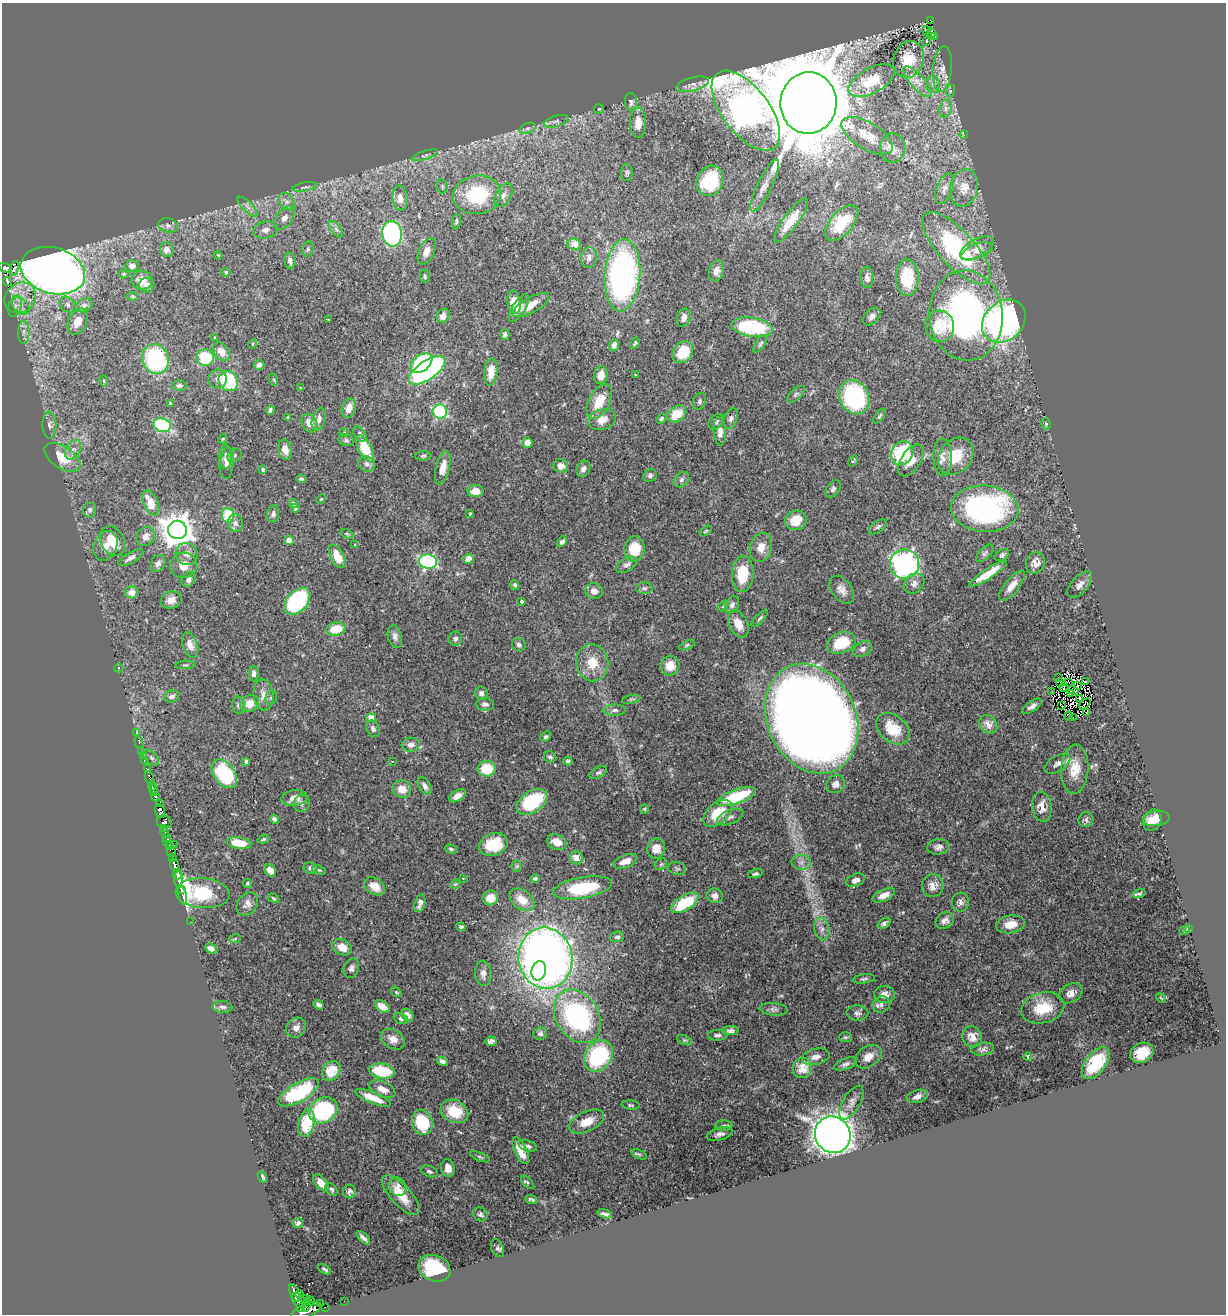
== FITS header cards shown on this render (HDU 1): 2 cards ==
NAXIS1  =                 1224
NAXIS2  =                 1312

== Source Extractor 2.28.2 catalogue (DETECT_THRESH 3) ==
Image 1224 x 1312 px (HDU 1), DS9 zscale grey, 1 PNG px = 1 image px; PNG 1228 x 1316 px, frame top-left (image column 1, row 1312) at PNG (2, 3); each listed source drawn as its Kron ellipse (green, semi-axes under 4 px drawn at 4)
Background 0.454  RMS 0.02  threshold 0.06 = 3 sigma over >= 5 px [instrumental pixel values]
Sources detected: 451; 9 with non-positive FLUX_AUTO (blend fragments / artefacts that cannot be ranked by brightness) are neither listed nor drawn; the other 442 listed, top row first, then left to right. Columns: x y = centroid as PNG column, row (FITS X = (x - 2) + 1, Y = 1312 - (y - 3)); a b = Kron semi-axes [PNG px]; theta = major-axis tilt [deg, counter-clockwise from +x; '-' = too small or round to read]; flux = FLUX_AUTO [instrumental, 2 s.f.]
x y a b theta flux
931 20 3 2 - 2.8
926 30 4 2 - 1.2
931 33 4 2 - 1.9
935 37 4 2 - 0.92
927 42 3 3 - 3.1
909 59 19 15 72 40
942 69 23 9 85 17
872 81 25 12 29 27
918 82 19 7 -48 14
693 84 17 6 15 9.7
933 84 8 7 - 5.7
950 91 6 4 71 1.7
631 102 9 6 -85 4.2
808 103 31 28 85 14000
946 108 9 6 74 4.9
599 109 5 4 - 2
746 111 47 23 -52 820
556 121 13 5 16 5.7
638 123 15 8 90 16
527 128 8 5 19 3.8
964 135 4 2 - 7
867 136 29 13 -31 27
892 148 15 12 89 9.5
425 155 14 4 17 4.2
627 173 8 6 85 3.3
710 181 15 13 65 76
765 185 29 7 64 14
442 186 7 5 -78 2.6
305 187 12 4 11 3.3
964 188 19 13 77 22
944 189 16 8 69 7.9
477 195 24 19 8 99
503 195 12 7 61 7.4
400 198 12 7 -83 12
287 202 9 7 -54 6.2
247 207 13 5 -45 5.6
284 218 13 8 53 8.7
791 220 27 7 54 32
457 221 7 4 83 2.8
842 223 21 11 48 40
168 225 10 7 -13 5.4
336 229 9 4 -54 4.2
266 230 12 8 10 7.9
392 234 13 10 -80 270
574 244 7 5 -20 19
956 248 46 18 -47 170
977 248 18 9 27 13
308 249 7 5 77 2.8
167 250 7 6 - 7
427 251 14 7 67 10
977 251 16 7 21 11
218 255 4 3 - 1.2
589 258 10 8 83 7
290 261 8 5 -78 5.9
132 266 7 5 3 6.5
5 268 7 4 -19 61
14 268 7 3 74 3.2
53 271 33 23 -16 1400
716 271 11 7 72 8.5
226 272 5 4 - 1.4
124 274 5 4 - 1.6
622 275 36 18 86 420
425 276 6 5 - 2.5
867 278 10 6 -86 5.8
907 278 18 11 -88 51
142 280 10 9 - 14
7 282 4 3 - 46
147 285 7 7 - 7.4
133 296 5 4 - 1.8
20 298 16 14 42 26
514 302 11 6 -82 22
68 305 9 7 -46 4.7
84 305 9 6 26 5
531 305 20 7 29 20
15 306 11 6 74 6.5
21 306 10 7 -45 9
519 308 16 6 59 9.8
966 315 45 37 -85 500
443 316 7 6 - 7.8
872 317 10 7 48 5.9
684 318 9 6 72 7.7
328 319 3 2 - 0.84
1004 321 24 19 42 510
78 322 14 9 64 15
940 326 16 14 -85 43
752 327 21 9 -9 100
24 332 11 6 90 6.5
505 335 5 4 - 3.3
215 337 4 2 - 0.89
635 343 6 3 59 2
252 344 5 3 - 1.3
760 344 10 4 56 3.2
614 345 5 5 - 6.7
221 352 10 7 -54 15
683 352 12 9 50 33
205 358 8 8 - 51
156 359 15 13 -68 160
422 363 12 8 38 150
259 365 5 5 - 5
427 370 21 9 35 340
491 372 14 6 85 22
601 375 9 7 78 12
636 375 3 2 - 1.2
218 379 9 9 - 7.7
274 380 6 4 -72 1.7
104 381 5 3 - 1.4
228 381 10 9 - 89
179 385 7 5 0 3.8
300 388 4 2 - 0.9
796 394 11 5 42 3.5
854 397 18 14 -62 150
599 401 18 10 63 28
699 401 8 6 70 3.3
170 403 4 4 - 1.4
349 408 10 6 73 15
270 410 5 3 - 2.9
440 412 7 7 - 170
677 414 10 7 35 29
879 416 8 4 56 2.2
287 417 3 2 - 1.2
319 419 12 6 75 8.3
602 419 14 10 17 15
661 419 6 4 48 2.5
731 419 11 6 70 4.6
716 422 9 6 49 3.7
310 423 10 7 -59 13
1046 424 6 4 -74 1.9
49 425 13 7 -87 6
162 425 9 6 -19 100
720 431 14 6 -86 9
344 433 4 4 - 1.5
360 434 8 5 -55 3.8
223 439 5 4 - 1.5
346 440 8 6 -12 3
527 443 5 5 - 9.9
365 448 15 6 -62 50
73 450 10 7 60 6.9
285 450 10 7 -75 10
902 453 12 10 58 84
234 456 8 6 45 3.1
423 456 8 4 2 2.5
956 456 20 16 49 41
62 457 20 11 -34 31
226 457 12 6 88 6
943 457 19 9 -88 11
911 460 18 9 55 16
853 461 6 2 55 1.3
227 463 16 7 84 10
367 464 9 7 -26 5.3
561 466 7 7 - 8
443 468 17 7 76 17
263 469 3 3 - 3.2
583 469 8 6 64 5.5
650 475 7 6 - 3.8
301 479 5 4 - 2.6
681 480 9 6 46 4.1
833 489 9 6 54 3.7
475 491 8 6 -1 16
321 499 5 4 - 1.4
151 503 13 7 -68 28
293 504 4 4 - 4.7
295 508 4 4 - 1.6
985 509 34 23 -4 300
90 510 7 6 - 4.3
273 514 8 6 83 5
470 514 3 3 - 1.3
228 515 7 6 - 47
796 520 11 9 21 25
235 523 9 7 -84 5.5
878 527 10 5 35 4.2
177 530 9 9 - 2400
706 531 7 4 35 1.8
347 534 6 4 -25 1.8
145 536 10 8 53 9.7
289 540 5 5 - 7.5
113 541 15 11 -63 38
562 542 6 4 49 4.3
355 545 4 3 - 1.1
105 546 15 11 65 14
761 547 15 11 73 15
634 549 12 10 84 40
985 553 11 5 45 3.9
187 554 11 10 - 10
1002 555 7 5 31 3.5
337 556 13 6 -62 25
131 558 14 5 30 6.8
468 559 5 4 - 12
428 562 9 7 -10 260
158 563 9 7 58 6.9
1035 563 11 9 69 11
904 564 14 14 - 310
183 565 13 12 - 18
627 565 12 6 30 5.2
743 574 18 11 85 42
988 574 22 5 33 24
188 579 8 6 57 5.6
914 584 11 9 40 6.8
515 585 5 4 - 3.6
1080 585 16 8 49 8
1012 586 18 7 50 14
644 588 8 6 2 3.2
842 590 15 10 -51 10
594 591 8 8 - 9.2
132 592 6 6 - 12
171 600 10 8 19 10
297 601 16 10 48 170
522 601 4 3 - 3
732 605 9 6 61 4.7
723 606 6 3 46 1.4
760 618 11 3 47 2.8
738 624 14 9 -64 17
336 629 10 6 12 30
395 636 12 7 -77 6
455 638 7 6 - 5.2
841 643 15 10 24 39
519 644 7 6 - 3.9
190 645 13 7 -70 10
687 645 8 4 26 2.3
863 649 10 7 35 4.8
592 663 18 16 -81 31
185 665 9 2 4 1.9
670 666 10 9 - 18
118 668 4 3 - 1
254 674 7 5 89 5.2
1058 678 2 2 - 1.1
1069 682 2 2 - 0.88
1086 682 3 2 - 2.1
1060 683 4 2 - 1.1
1077 686 3 2 - 1.6
1064 687 5 2 - 1.2
1073 690 6 2 -21 0.37
1052 692 2 2 - 0.99
481 693 7 6 - 4.3
1070 694 3 2 - 1.1
263 695 16 10 -84 12
172 696 8 6 26 5.1
271 698 7 5 75 2.7
631 699 9 4 13 2.3
1080 699 3 3 - 3.5
250 704 10 8 30 18
485 704 9 6 -8 5.9
1085 704 6 2 44 0.41
239 705 9 6 -79 3.5
1062 705 4 2 - 1.7
1032 706 11 5 35 6.2
615 710 11 5 1 4.5
1087 712 4 2 - 2.3
1069 716 5 2 - 3.6
371 718 5 4 - 15
1074 718 3 2 - 0.61
812 719 57 44 -65 3000
988 724 10 8 -45 13
373 729 8 6 -62 4.6
893 729 19 13 -40 38
136 733 4 3 - 2.1
546 737 6 4 42 2.5
139 742 6 3 -72 2.6
411 745 9 7 4 8.3
142 751 3 2 - 1.8
143 756 3 3 - 1.5
550 757 6 5 - 3.3
151 758 9 5 -43 4
144 760 3 3 - 6.7
392 761 3 3 - 2.6
568 761 4 4 - 3
246 762 4 3 - 2.8
1057 764 14 8 32 7.3
147 769 4 3 - 18
487 769 9 8 - 37
1075 769 24 13 86 28
598 773 9 5 30 3.5
224 774 16 10 -53 110
149 778 7 3 -68 11
836 784 10 8 38 6.9
152 786 5 3 - 45
425 786 9 5 -56 6
402 789 9 8 - 15
154 790 5 3 - 54
457 796 9 5 30 9.5
736 796 21 7 19 85
155 797 4 3 - 47
294 798 13 8 8 12
532 802 17 10 33 79
160 803 3 2 - 38
302 803 9 8 - 5.2
1042 807 15 10 -84 16
644 809 5 4 - 1.4
160 811 7 4 -70 110
718 813 17 10 40 40
730 817 14 7 23 6.3
1156 818 13 7 8 13
274 819 5 3 - 2.9
1086 820 7 7 - 3.8
1152 820 11 8 65 11
164 822 7 6 - 46
164 828 3 3 - 14
165 832 5 3 - 10
167 837 3 2 - 13
264 839 6 4 19 2.3
167 841 3 2 - 16
557 842 10 7 -23 13
239 843 12 6 -9 39
493 844 15 10 19 46
174 845 3 2 - 2.6
169 846 4 3 - 6.9
938 847 11 7 7 6
656 848 10 9 - 15
451 849 6 4 -15 2.4
171 852 5 3 - 8.7
172 858 3 3 - 13
576 858 7 6 - 14
625 861 13 6 21 13
801 862 9 7 -3 6.6
661 864 6 5 - 2.4
175 865 7 4 -68 87
517 866 5 5 - 2.1
310 868 7 5 -22 4.3
677 869 9 6 -9 3.3
270 870 6 5 - 9.6
319 870 7 4 -23 2.2
177 874 5 4 - 120
755 874 8 4 15 2.6
463 878 2 2 - 1.2
535 878 4 4 - 2.5
179 879 8 4 85 160
856 880 9 6 21 6.7
247 883 4 4 - 1.8
455 884 5 4 - 1.6
375 886 11 8 -35 19
933 886 11 11 - 12
583 888 30 10 10 80
181 889 4 3 - 19
203 893 27 15 -4 240
1139 894 6 4 17 2.8
182 895 9 3 -74 29
884 895 12 6 23 12
715 896 8 7 - 6.4
273 898 6 4 -28 1.8
490 898 8 7 - 19
522 900 14 9 -35 23
960 902 9 8 - 5.9
420 903 9 5 73 6.8
685 903 15 7 32 62
247 904 12 9 53 8.2
945 921 10 7 34 6.2
190 922 2 2 - 1
884 923 7 5 35 4.3
1011 924 14 9 9 17
461 927 4 4 - 3.2
1188 928 4 3 - 1.9
822 929 11 7 -79 8.4
1185 931 5 3 - 1.1
617 937 7 5 6 3.4
235 939 6 3 20 1.5
342 947 10 7 -25 17
211 948 6 4 -28 7.1
545 958 30 27 -82 1200
351 968 10 7 67 5.2
539 971 9 7 73 120
483 973 13 8 -86 7.8
864 979 11 4 8 3.1
396 992 6 3 -35 1.3
1071 993 12 9 31 11
885 994 10 8 -3 9.4
1161 998 6 3 -45 1.2
319 1005 5 4 - 4.4
881 1005 9 7 29 5.3
382 1006 8 5 -32 16
222 1007 10 6 -5 4.7
1043 1008 22 15 13 47
774 1009 14 6 -5 5.1
857 1013 11 7 -3 4.9
408 1015 7 5 -54 7
577 1016 28 21 -59 260
401 1019 7 5 -24 3.2
296 1028 11 9 43 8.4
730 1031 8 4 1 4
540 1033 7 6 - 3.4
717 1035 9 5 0 3.9
845 1037 7 5 0 2.6
972 1037 10 9 - 14
393 1039 13 9 -31 11
684 1040 8 4 -25 2.1
491 1041 6 4 9 5.3
983 1049 11 6 9 5.3
1142 1053 12 9 28 30
598 1056 17 13 54 140
816 1057 14 8 13 9.2
868 1057 15 10 34 14
1028 1057 4 3 - 1.6
442 1061 6 4 -30 4.7
1096 1063 18 10 52 58
845 1064 12 5 20 5.1
802 1068 10 9 - 25
331 1071 10 8 53 31
382 1071 13 7 -9 67
382 1089 14 7 -24 12
299 1092 23 9 30 110
917 1096 11 6 17 6.2
373 1098 19 5 -22 23
851 1103 19 8 60 9.4
631 1105 9 4 -6 2.5
323 1110 15 12 34 160
454 1111 14 11 -27 33
422 1122 13 10 -71 58
587 1122 19 10 25 23
306 1123 14 7 77 58
724 1126 8 5 1 2.9
720 1134 13 6 14 5.7
833 1135 18 17 - 1900
528 1146 9 5 -18 4.8
521 1150 14 6 -65 21
639 1154 8 4 -23 2.2
480 1157 10 4 -20 2.4
448 1168 9 7 -76 9.5
429 1171 9 5 -21 3.2
262 1177 6 4 -66 3.9
528 1182 8 4 -46 2.2
321 1183 10 5 -50 15
397 1187 9 8 - 11
332 1189 7 5 -52 2.5
349 1191 7 6 - 5.2
401 1195 25 10 -48 32
531 1199 6 3 -21 2.4
481 1214 8 6 -36 4.3
605 1214 8 3 -17 3.7
298 1223 5 5 - 4.2
363 1238 8 3 -44 4.7
497 1248 9 6 -65 3.5
434 1268 16 13 -22 78
325 1269 7 2 -31 1.9
295 1293 9 4 -70 83
300 1295 4 3 - 67
305 1300 4 3 - 76
299 1301 9 5 -49 240
311 1301 4 3 - 58
344 1301 2 2 - 1.1
307 1304 8 3 73 91
321 1304 3 2 - 31
301 1307 3 2 - 30
325 1307 3 2 - 2
306 1311 15 6 23 360
At the frame edge (FLAGS 8, measured only in part): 2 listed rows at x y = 5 268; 306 1311
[9 non-positive-flux detections neither listed nor drawn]